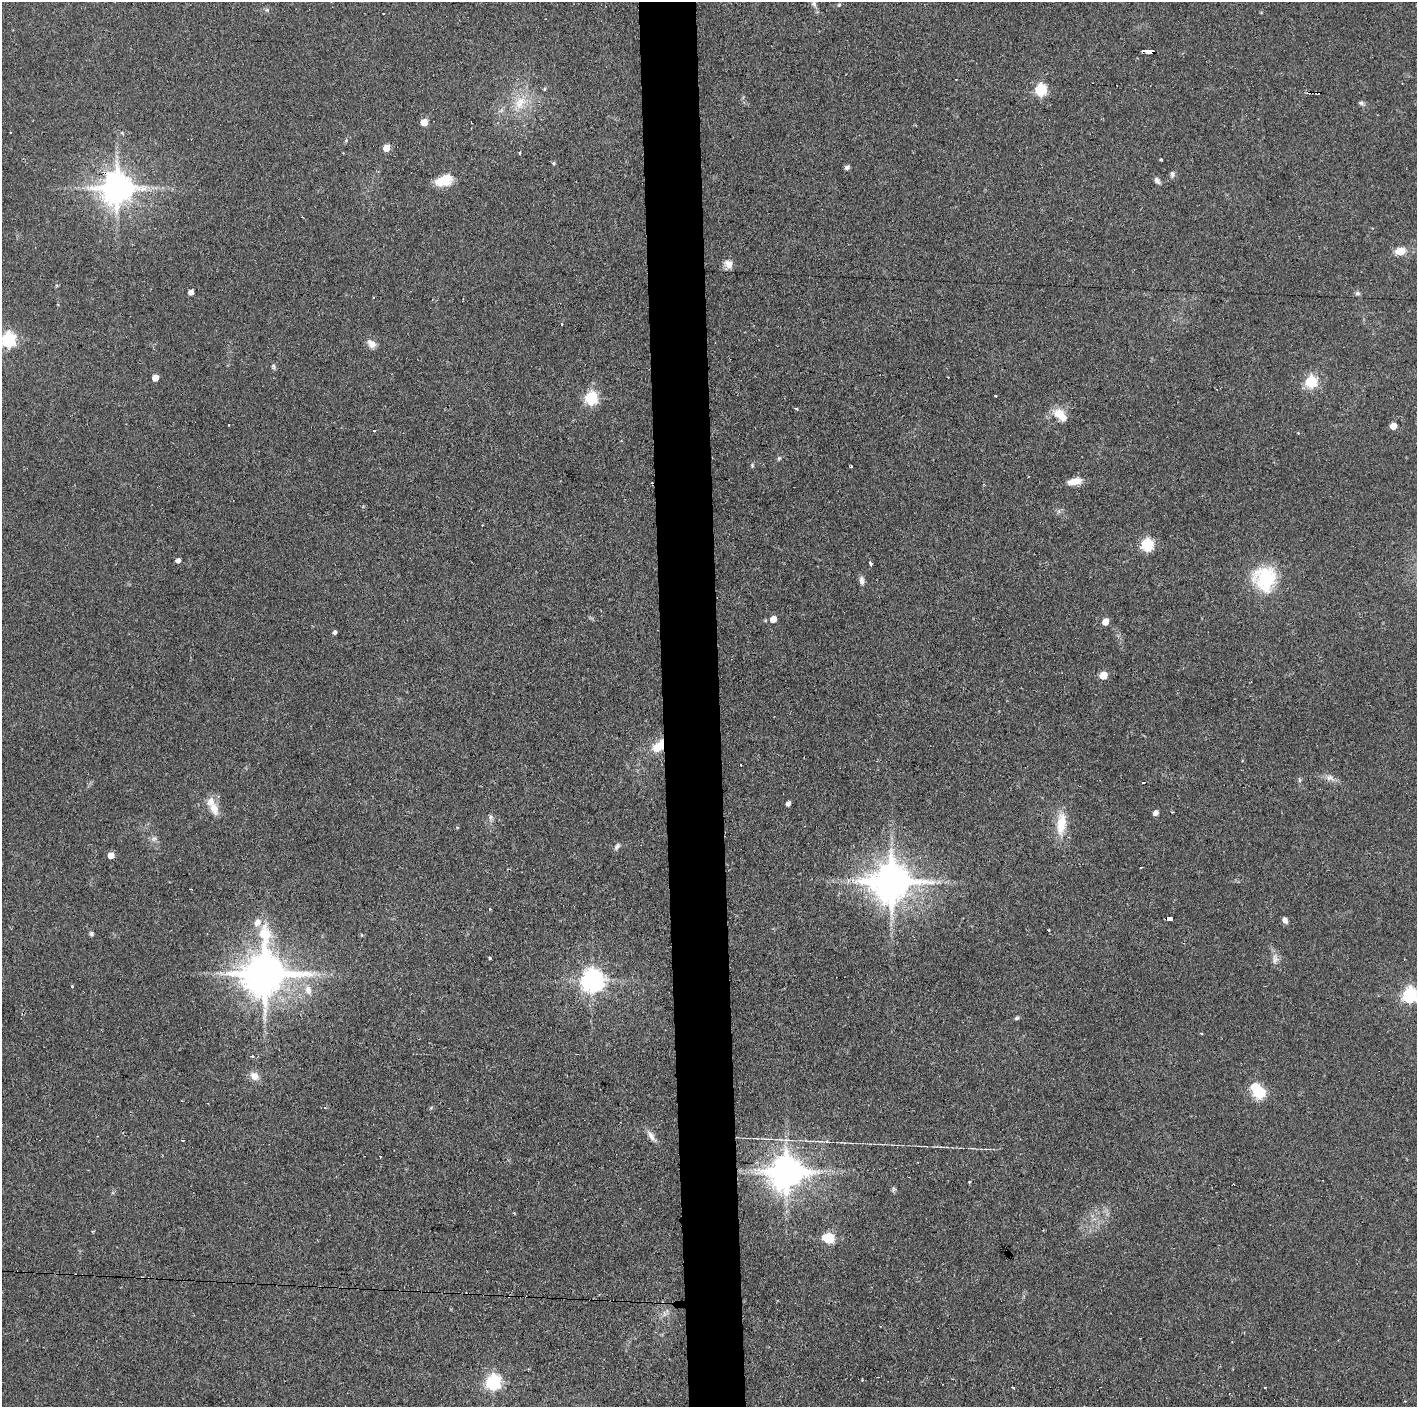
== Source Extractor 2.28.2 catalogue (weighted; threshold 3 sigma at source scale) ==
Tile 5 of 3 x 3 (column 2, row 2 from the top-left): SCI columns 1418-2832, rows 1407-2811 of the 4251 x 4217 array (HDU 1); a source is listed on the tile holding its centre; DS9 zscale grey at full resolution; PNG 1419 x 1409 px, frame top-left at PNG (2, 2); no overlay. Shown black and unused: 4% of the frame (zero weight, under 2 of 3 exposures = <1% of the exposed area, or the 3 px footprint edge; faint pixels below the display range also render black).
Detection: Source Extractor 2.28.2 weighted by HDU 2 'WHT'; one run over the whole footprint, this tile lists its part. Background 0.122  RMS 0.0067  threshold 0.0301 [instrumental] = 3 sigma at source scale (4.5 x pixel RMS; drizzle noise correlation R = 1.50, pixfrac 1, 0.05/0.05 arcsec/px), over >= 5 px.
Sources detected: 99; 1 inside a brighter object's white glare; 9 cosmic-ray / hot-pixel residue — not listed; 1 inside a brighter listed object's ellipse — not listed separately; the other 88 listed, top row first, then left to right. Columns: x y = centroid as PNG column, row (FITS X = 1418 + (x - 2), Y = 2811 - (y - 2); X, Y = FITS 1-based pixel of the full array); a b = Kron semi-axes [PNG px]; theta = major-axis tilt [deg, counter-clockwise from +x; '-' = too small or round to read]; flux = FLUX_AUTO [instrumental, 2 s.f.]
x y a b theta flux
814 4 9 6 -65 2
839 5 5 4 - 0.74
1148 51 12 3 -3 20
544 89 5 3 - 0.77
1040 90 6 5 - 78
1317 93 4 3 - 2.7
520 103 22 13 55 15
1361 103 7 5 -21 1.6
424 122 5 4 - 13
10 132 3 2 - 0.83
386 148 5 4 - 13
519 153 3 2 - 1.3
1161 159 3 3 - 0.76
553 163 4 4 - 0.86
847 167 5 4 - 1.7
1172 174 9 6 77 1.8
1157 180 10 6 -53 2.1
444 181 20 11 13 13
117 188 9 9 - 1400
1400 251 12 8 10 8.8
729 264 10 9 - 5.1
191 292 5 4 - 4.9
1357 293 7 5 3 1.4
8 340 6 6 - 150
371 344 12 9 -48 4.5
273 366 7 5 -64 1.3
155 378 5 5 - 8
1311 382 6 6 - 77
996 396 3 2 - 0.98
591 398 6 6 - 100
797 409 4 4 - 1
1060 415 21 11 -46 9.5
1393 426 5 5 - 11
1298 433 3 3 - 0.79
779 458 6 4 44 0.94
752 465 5 4 - 0.89
851 466 3 2 - 1.5
1074 481 17 7 11 7.2
1147 545 6 6 - 87
178 561 5 4 - 3
870 563 4 3 - 2.4
1264 579 32 29 -86 37
862 581 11 6 -81 2.9
773 619 6 6 - 5.9
1105 622 5 5 - 8.5
334 632 4 4 - 1.7
1103 675 5 5 - 15
659 746 14 8 41 17
741 765 3 2 - 0.59
1330 777 9 6 14 2.8
1143 782 3 2 - 1.3
788 804 4 4 - 2.6
214 809 19 10 -73 8.1
1156 813 5 4 - 3.9
490 817 7 5 -71 1.7
1061 824 31 12 85 16
457 827 3 3 - 0.94
154 839 9 5 20 1.8
617 846 9 5 63 2
111 855 5 5 - 6.6
892 882 12 10 10 2200
490 909 4 3 - 0.62
1169 918 5 4 - 8.6
1285 920 7 5 -61 3
257 923 12 9 58 5.1
91 934 6 6 - 1.2
490 958 3 3 - 0.97
1275 959 16 8 86 3.8
265 974 14 13 - 2600
592 981 8 7 - 550
72 986 4 3 - 0.56
308 990 14 9 -73 6
1409 995 6 6 - 160
1017 1018 7 4 26 1.1
252 1056 3 3 - 0.81
254 1076 12 10 -41 5.4
1259 1093 6 6 - 76
651 1136 14 7 -60 4
183 1140 3 2 - 1
786 1172 10 10 - 1500
969 1181 3 2 - 1.2
1233 1185 3 2 - 0.91
894 1189 8 5 73 1.2
93 1231 4 2 - 0.71
828 1238 7 6 - 48
493 1382 7 6 - 170
1013 1387 4 2 - 0.66
1265 1387 2 2 - 0.76
Overlapping masked pixels (flux is a lower limit): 7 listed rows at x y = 1148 51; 1317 93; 117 188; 659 746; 1169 918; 786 1172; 1233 1185
Isophote crosses this tile's border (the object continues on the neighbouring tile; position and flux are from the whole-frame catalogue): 2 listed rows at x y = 8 340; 1409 995